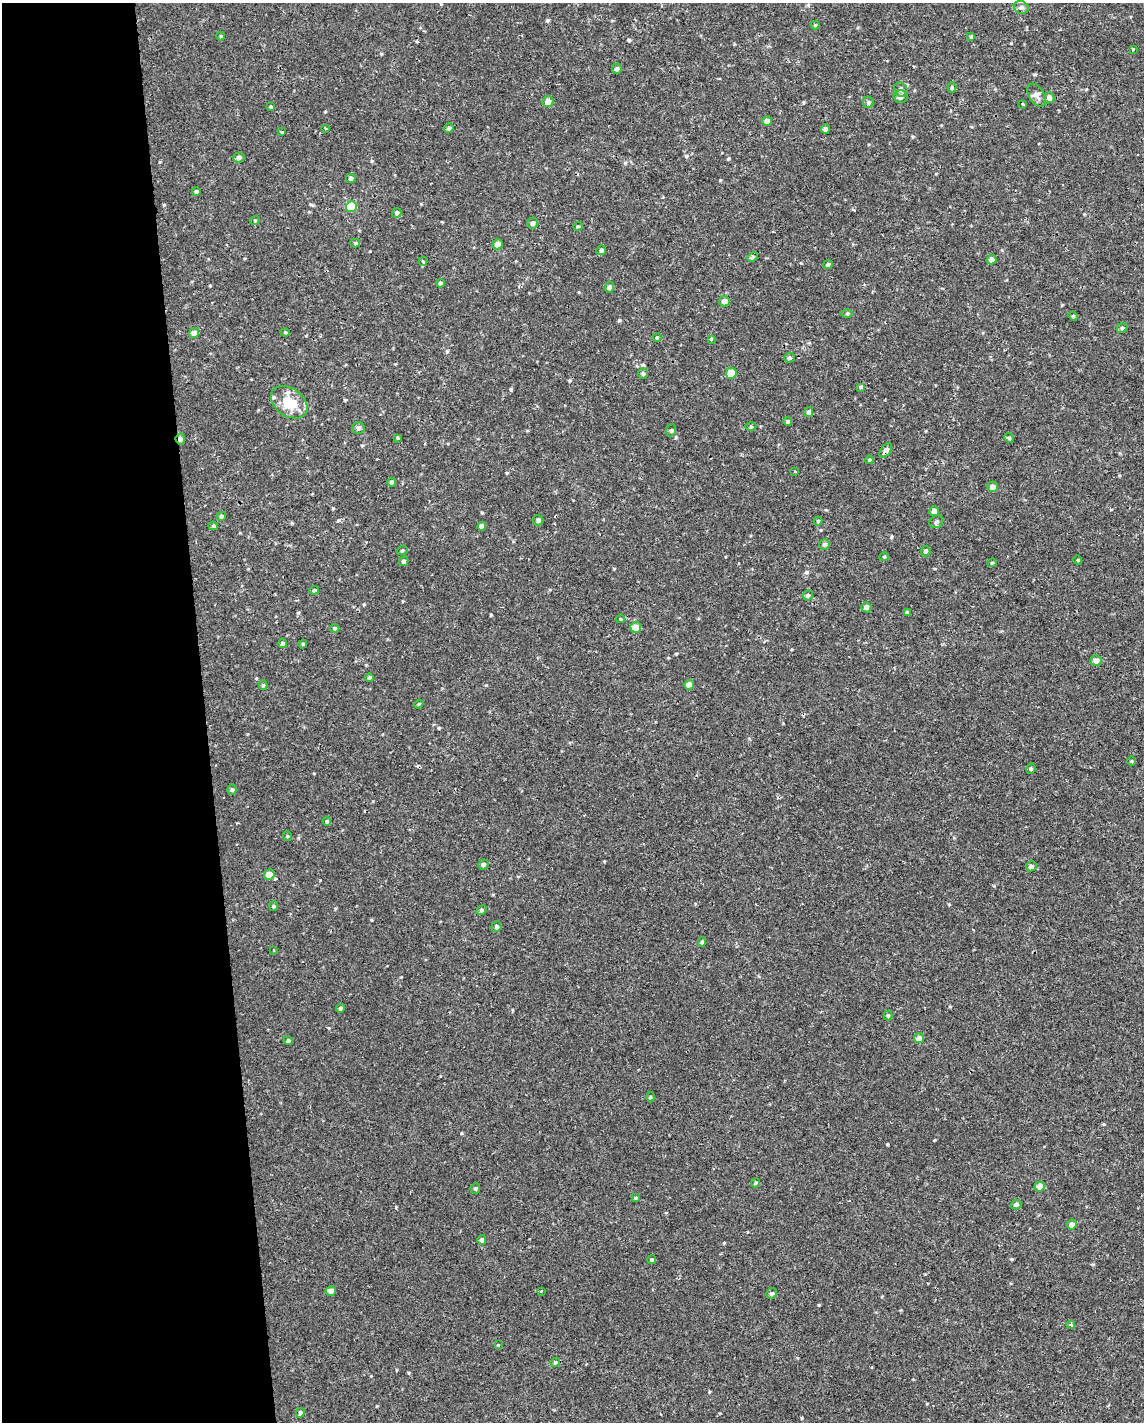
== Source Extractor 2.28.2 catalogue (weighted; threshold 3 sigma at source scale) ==
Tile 5 of 4 x 3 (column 1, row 2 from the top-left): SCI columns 1-1142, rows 1428-2847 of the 4567 x 4316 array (HDU 1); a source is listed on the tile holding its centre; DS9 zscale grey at full resolution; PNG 1146 x 1424 px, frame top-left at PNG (2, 3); each listed source drawn as its Kron ellipse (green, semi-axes under 4 px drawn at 4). Shown black and unused: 18% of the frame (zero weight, under 2 of 3 exposures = <1% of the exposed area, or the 3 px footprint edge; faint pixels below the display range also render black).
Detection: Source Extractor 2.28.2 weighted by HDU 2 'WHT'; one run over the whole footprint, this tile lists its part. Background -3.16e-05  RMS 0.0021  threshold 0.0096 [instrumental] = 3 sigma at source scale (4.5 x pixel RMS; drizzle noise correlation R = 1.50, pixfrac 1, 0.0396/0.0396 arcsec/px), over >= 5 px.
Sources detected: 124; all 124 listed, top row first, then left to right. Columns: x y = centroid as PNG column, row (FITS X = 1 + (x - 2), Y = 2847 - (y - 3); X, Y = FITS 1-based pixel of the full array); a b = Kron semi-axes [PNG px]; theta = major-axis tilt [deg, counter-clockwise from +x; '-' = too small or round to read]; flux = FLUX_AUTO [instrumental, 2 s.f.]
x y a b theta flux
1021 7 7 6 - 0.57
815 25 4 4 - 0.21
221 36 4 4 - 0.21
971 37 4 3 - 0.44
1133 49 3 3 - 0.26
617 69 5 5 - 0.47
952 88 5 4 - 0.26
901 90 8 6 -53 0.54
1037 95 13 7 -57 0.98
901 97 7 6 - 0.82
1049 98 5 5 - 0.63
548 101 6 5 - 1.1
868 102 6 5 - 0.49
1022 104 3 2 - 0.39
271 107 3 3 - 0.85
767 121 5 4 - 0.98
325 128 3 2 - 0.22
449 128 5 4 - 0.42
825 129 4 4 - 0.59
281 132 3 2 - 0.27
239 157 6 5 - 0.6
351 178 5 4 - 0.48
196 192 4 4 - 0.31
351 206 5 5 - 5.7
397 213 5 4 - 0.58
255 220 5 3 - 0.2
533 223 5 5 - 0.62
578 226 5 3 - 0.16
355 243 5 4 - 0.28
497 244 5 5 - 1.3
601 250 5 4 - 0.44
753 257 6 4 28 0.34
992 260 5 4 - 0.99
423 261 4 3 - 0.37
828 264 5 4 - 0.42
440 283 4 4 - 0.32
609 287 5 5 - 0.54
724 301 5 5 - 0.79
847 313 5 3 - 0.24
1073 316 5 4 - 0.22
1122 328 6 4 43 0.28
285 332 4 4 - 0.22
194 333 5 5 - 1.1
657 337 4 4 - 0.23
711 339 4 4 - 0.18
789 358 5 5 - 0.35
731 373 5 5 - 3
643 374 5 5 - 0.29
861 387 3 3 - 1.1
289 402 20 14 -35 5.3
809 412 5 4 - 0.43
788 421 4 4 - 0.41
751 427 5 3 - 0.21
358 428 6 6 - 0.47
671 430 6 4 69 0.32
398 438 3 2 - 0.31
1009 438 5 4 - 0.26
180 439 5 5 - 0.74
886 450 8 5 54 0.88
869 460 4 4 - 0.23
795 471 3 2 - 0.19
392 482 4 4 - 0.4
993 487 5 5 - 0.93
934 511 5 4 - 1.1
221 516 4 4 - 0.36
538 520 5 5 - 0.36
818 521 4 4 - 0.27
936 522 7 6 - 0.5
213 526 4 4 - 0.32
482 526 4 4 - 0.95
825 544 5 5 - 0.5
402 551 5 3 - 0.21
926 551 5 5 - 0.39
884 557 5 3 - 0.18
1078 560 4 3 - 0.17
404 561 5 4 - 0.49
992 563 4 4 - 0.21
314 590 5 4 - 0.26
808 595 5 5 - 0.35
866 607 5 5 - 0.76
907 612 3 3 - 0.53
620 619 4 3 - 0.16
636 627 5 5 - 2
335 628 4 3 - 0.26
282 644 5 4 - 0.46
303 644 4 4 - 0.22
1096 661 5 5 - 1
370 678 4 4 - 0.32
263 685 5 4 - 0.3
689 685 5 4 - 1.5
419 704 4 3 - 0.19
1132 761 5 3 - 0.21
1031 769 5 4 - 0.29
232 790 5 4 - 0.34
327 821 4 4 - 0.26
287 836 5 3 - 0.17
483 864 5 5 - 0.6
1031 866 5 5 - 0.53
269 875 5 5 - 1.8
274 906 5 4 - 0.25
481 910 6 4 29 0.31
496 926 5 5 - 0.45
702 942 5 4 - 0.3
274 950 3 2 - 0.18
340 1008 5 4 - 0.33
888 1015 5 4 - 0.25
919 1038 5 5 - 0.92
288 1041 4 4 - 0.37
650 1097 5 3 - 0.19
756 1183 5 4 - 0.27
1040 1186 5 5 - 1.6
475 1188 5 4 - 0.33
635 1198 4 4 - 0.22
1016 1204 5 4 - 0.47
1072 1225 5 5 - 1.3
482 1240 5 4 - 0.46
652 1260 4 4 - 0.3
331 1291 5 5 - 0.88
541 1291 3 2 - 0.2
772 1293 5 5 - 0.36
1071 1325 4 3 - 1.4
498 1345 3 3 - 0.46
555 1362 5 4 - 0.31
300 1413 5 4 - 0.48
Overlapping masked pixels (flux is a lower limit): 2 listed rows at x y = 180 439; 886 450
Unlisted compact peaks at least as high as the median listed source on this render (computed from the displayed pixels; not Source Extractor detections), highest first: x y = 819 1305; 491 615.